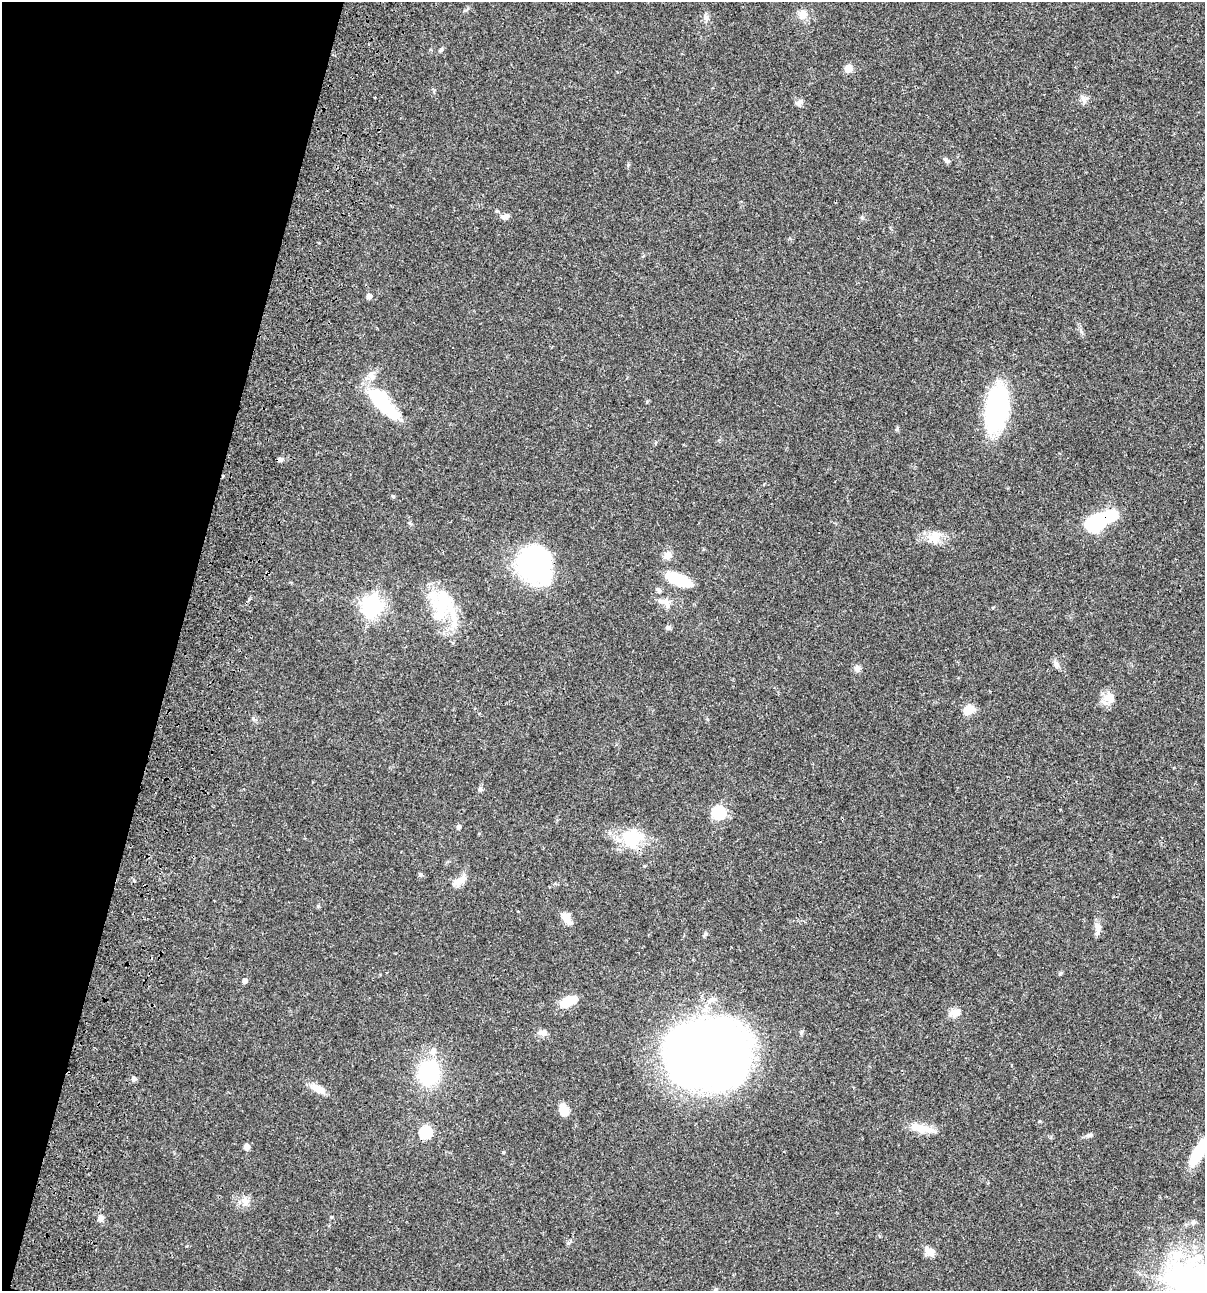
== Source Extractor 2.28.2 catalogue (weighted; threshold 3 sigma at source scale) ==
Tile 9 of 4 x 4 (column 1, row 3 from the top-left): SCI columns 235-1437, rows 1408-2696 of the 5405 x 5390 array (HDU 1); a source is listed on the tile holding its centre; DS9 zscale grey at full resolution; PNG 1207 x 1293 px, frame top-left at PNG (2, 2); no overlay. Shown black and unused: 15% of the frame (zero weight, under 3 of 4 exposures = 9% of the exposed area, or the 3 px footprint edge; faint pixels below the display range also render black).
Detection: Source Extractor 2.28.2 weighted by HDU 2 'WHT'; one run over the whole footprint, this tile lists its part. Background 0.0465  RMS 0.0063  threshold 0.0282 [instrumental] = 3 sigma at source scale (4.5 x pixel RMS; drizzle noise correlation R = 1.50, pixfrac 1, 0.05/0.05 arcsec/px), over >= 5 px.
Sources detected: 59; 3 inside a brighter object's white glare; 1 cosmic-ray / hot-pixel residue — not listed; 2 inside a brighter listed object's ellipse — not listed separately; the other 53 listed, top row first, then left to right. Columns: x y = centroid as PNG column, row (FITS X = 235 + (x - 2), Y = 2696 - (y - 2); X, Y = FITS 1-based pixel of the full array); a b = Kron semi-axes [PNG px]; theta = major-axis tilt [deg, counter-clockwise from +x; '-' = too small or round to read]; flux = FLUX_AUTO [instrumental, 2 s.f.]
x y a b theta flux
803 14 10 9 - 5.5
706 17 9 6 -74 2
441 50 6 5 - 0.98
848 68 5 5 - 12
1084 99 10 6 -59 2.3
800 102 10 6 44 1.8
947 161 8 5 -30 1.4
506 216 9 6 16 2.8
369 296 5 5 - 3.1
371 375 13 7 -77 3.5
381 403 35 15 -49 31
997 407 37 18 81 100
1099 520 28 11 25 63
935 537 19 12 35 7.9
667 555 10 8 37 4.2
532 565 42 31 -38 89
678 580 23 9 -19 29
665 602 19 11 -33 5.6
443 605 44 29 -67 37
371 606 8 7 - 330
668 627 8 4 8 1.1
857 668 8 7 - 2.5
1109 697 16 15 - 6.4
968 709 12 10 42 7.3
480 789 7 5 2 1.2
718 813 6 6 - 68
459 827 6 5 - 1.2
632 838 28 24 7 23
460 880 21 8 26 6.1
566 918 17 9 -61 4.8
1097 926 13 7 -57 3.1
706 934 6 5 - 0.97
245 981 5 4 - 2.6
568 1002 19 10 27 12
956 1012 14 10 13 4.9
542 1032 14 7 20 2.6
433 1051 9 7 47 3.1
707 1055 59 46 9 670
429 1072 21 18 76 51
133 1079 7 5 -70 1.2
318 1089 17 9 -29 6.2
564 1110 11 8 -75 8.6
922 1128 31 9 -11 9.4
425 1132 6 6 - 46
1089 1135 9 5 15 1.5
246 1147 7 7 - 2.1
503 1152 4 3 - 0.58
1199 1152 32 10 59 27
245 1202 13 9 -46 4.2
101 1218 8 7 - 2.7
1193 1222 7 5 42 1.3
930 1251 15 9 -28 4.5
1189 1279 64 49 5 140
Overlapping masked pixels (flux is a lower limit): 1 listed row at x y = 1099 520
Isophote crosses this tile's border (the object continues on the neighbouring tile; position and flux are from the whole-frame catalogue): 2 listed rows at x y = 1199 1152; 1189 1279
Unlisted compact peaks at least as high as the median listed source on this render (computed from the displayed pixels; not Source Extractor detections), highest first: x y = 802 1031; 1060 974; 318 906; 1056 663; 253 718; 568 1243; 393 496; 331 1217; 1039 1121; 897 429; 1081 332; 647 402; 707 719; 862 217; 628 165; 409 523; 466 10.